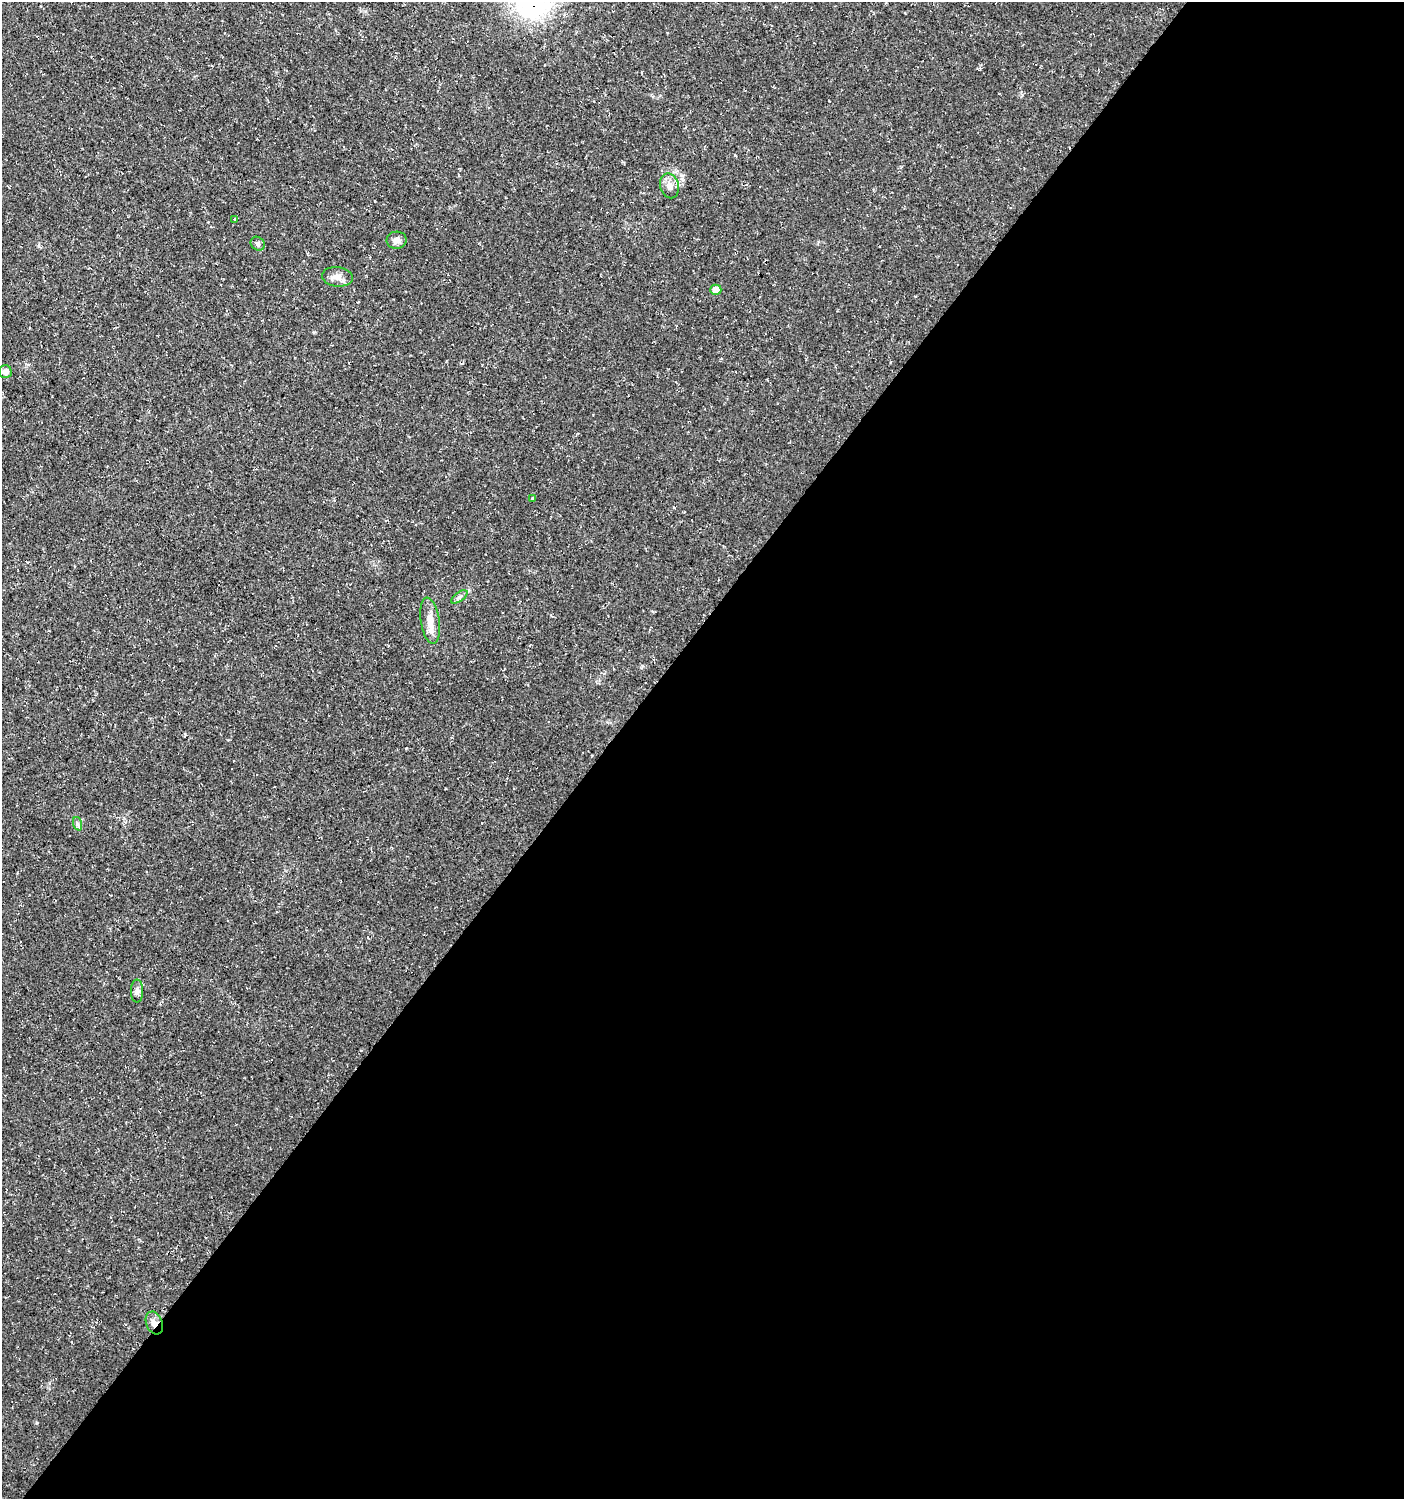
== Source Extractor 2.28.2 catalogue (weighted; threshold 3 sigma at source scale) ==
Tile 12 of 4 x 4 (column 4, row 3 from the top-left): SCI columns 4448-5849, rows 1500-2996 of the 6029 x 6004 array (HDU 1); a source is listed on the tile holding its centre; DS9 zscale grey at full resolution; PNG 1406 x 1501 px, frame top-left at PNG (2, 2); each listed source drawn as its Kron ellipse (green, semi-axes under 4 px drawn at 4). Shown black and unused: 57% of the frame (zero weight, under 3 of 4 exposures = <1% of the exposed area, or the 3 px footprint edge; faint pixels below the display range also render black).
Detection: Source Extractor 2.28.2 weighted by HDU 2 'WHT'; one run over the whole footprint, this tile lists its part. Background 0.0176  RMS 0.0035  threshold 0.0156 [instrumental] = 3 sigma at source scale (4.5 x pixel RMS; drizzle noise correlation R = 1.50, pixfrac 1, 0.0396/0.0396 arcsec/px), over >= 5 px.
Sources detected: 16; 3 cosmic-ray / hot-pixel residue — neither listed nor drawn; the other 13 listed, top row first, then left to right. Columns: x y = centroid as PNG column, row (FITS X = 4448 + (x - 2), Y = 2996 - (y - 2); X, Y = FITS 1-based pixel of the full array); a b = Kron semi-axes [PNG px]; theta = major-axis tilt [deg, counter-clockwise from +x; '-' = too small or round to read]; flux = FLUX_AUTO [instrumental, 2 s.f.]
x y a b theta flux
669 186 12 9 -75 2.6
234 219 3 2 - 0.35
397 240 10 8 3 1.8
258 244 7 6 - 0.87
337 277 15 9 -6 2.6
716 290 5 5 - 3.2
5 372 6 6 - 1.6
533 498 3 3 - 0.79
459 597 9 4 34 0.96
430 621 23 9 -81 4.5
78 824 7 4 -71 0.73
137 991 11 6 90 1.2
154 1323 12 8 -68 2.3
Overlapping masked pixels (flux is a lower limit): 1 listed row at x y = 154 1323
Unlisted compact peaks at least as high as the median listed source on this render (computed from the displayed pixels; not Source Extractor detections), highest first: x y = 37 1423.